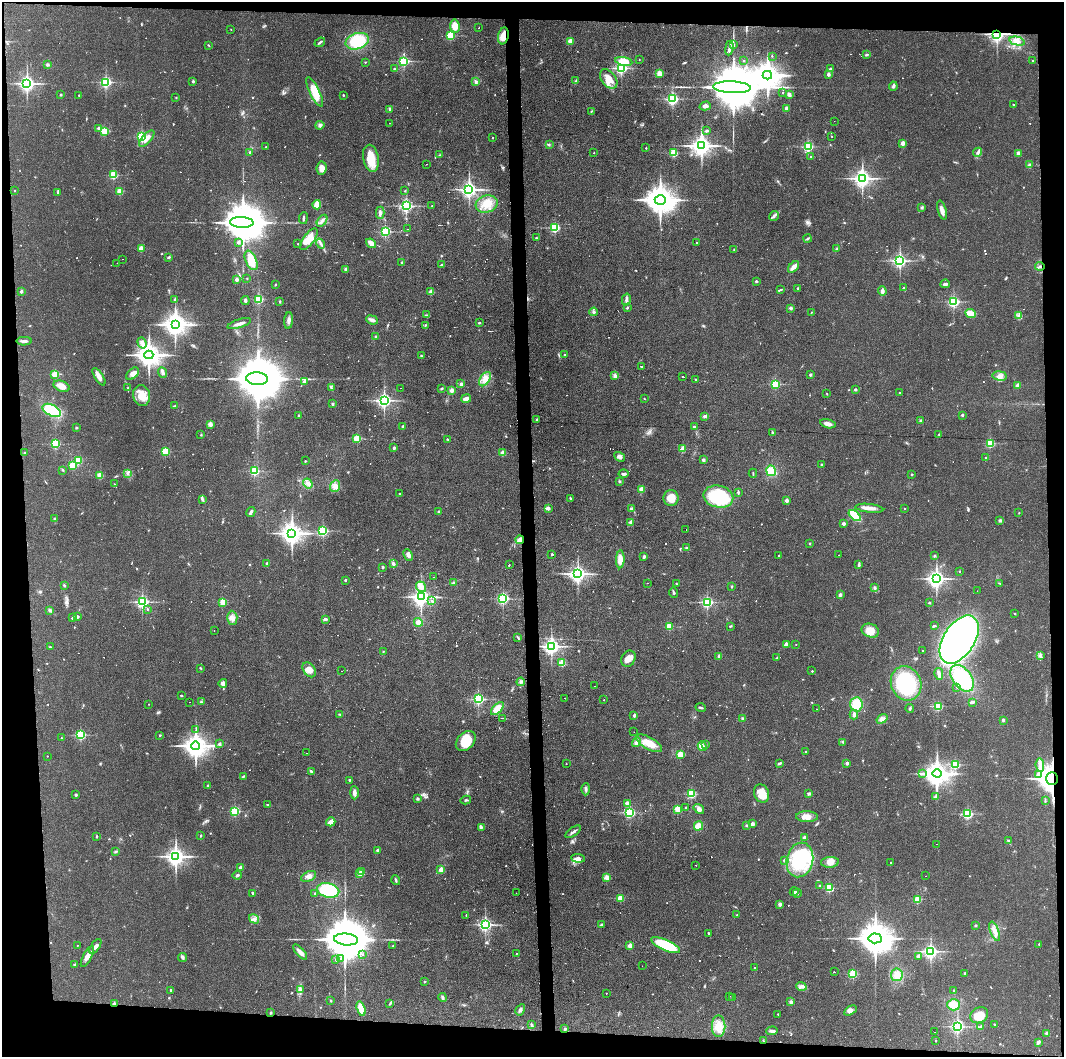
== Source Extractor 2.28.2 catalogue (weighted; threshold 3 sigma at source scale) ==
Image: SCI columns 3-4247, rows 1-4217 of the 4251 x 4217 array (HDU 1 of 3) = the unmasked area's bounding box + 8 px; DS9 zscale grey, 4 x 4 block average (1 PNG px = mean of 4 x 4 image px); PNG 1066 x 1059 px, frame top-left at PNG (2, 2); each listed source drawn as its Kron ellipse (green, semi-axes under 4 px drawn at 4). Shown black and unused: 9% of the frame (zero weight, under 2 of 3 exposures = <1% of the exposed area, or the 3 px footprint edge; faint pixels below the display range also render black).
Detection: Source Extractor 2.28.2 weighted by HDU 2 'WHT'. Background 0.0909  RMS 0.0064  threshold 0.0287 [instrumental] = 3 sigma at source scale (4.5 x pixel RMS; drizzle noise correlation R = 1.50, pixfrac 1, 0.05/0.05 arcsec/px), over >= 5 px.
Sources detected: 847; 2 too faint to see at this stretch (4 x 4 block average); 5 inside a brighter object's white glare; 44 cosmic-ray / hot-pixel residue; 1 long thin detection or spike segment (spike, bleed or trail) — neither listed nor drawn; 8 coinciding with a brighter row at this scale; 21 inside a brighter listed object's ellipse — not listed separately; of the other 766, all 500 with FLUX_AUTO >= 2.1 (the completeness limit of this list) listed and drawn (266 fainter detections not listed), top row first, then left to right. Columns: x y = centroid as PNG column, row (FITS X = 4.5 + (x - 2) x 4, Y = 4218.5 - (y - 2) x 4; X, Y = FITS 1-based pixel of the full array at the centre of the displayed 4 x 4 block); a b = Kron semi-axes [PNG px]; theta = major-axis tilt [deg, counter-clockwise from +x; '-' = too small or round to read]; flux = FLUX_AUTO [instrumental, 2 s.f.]
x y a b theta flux
455 26 6 5 - 48
479 28 2 2 - 4.7
231 29 2 2 - 2.6
997 34 2 2 - 1600
450 36 2 2 - 300
503 36 8 5 80 40
357 41 12 8 18 150
570 41 2 2 - 87
1017 41 8 4 -14 20
320 42 6 2 37 7.3
208 45 2 2 - 2.5
733 45 3 2 - 3.4
729 48 7 2 81 15
866 55 4 2 - 5
772 56 2 2 - 2.5
639 60 2 2 - 2.6
404 61 2 2 - 600
624 61 9 4 -11 56
744 61 2 2 - 5.1
1033 61 2 2 - 4
365 62 2 2 - 3.1
48 65 3 3 - 6
621 68 2 2 - 820
394 69 3 2 - 3.1
830 69 2 2 - 29
659 73 2 2 - 110
828 74 2 2 - 40
767 75 4 4 - 4600
609 79 11 7 -51 44
193 81 2 2 - 17
576 81 3 2 - 5
106 82 2 2 - 710
476 82 2 2 - 3.1
27 83 3 2 - 1600
893 86 4 3 - 6.7
732 87 19 6 -2 43000
315 92 16 5 -63 80
783 93 2 2 - 4.9
789 94 3 2 - 14
61 95 2 2 - 15
79 95 2 2 - 2.3
343 95 2 2 - 6.9
176 97 2 2 - 2.4
672 99 3 2 - 820
1014 105 2 2 - 2.5
705 106 6 3 15 12
390 109 4 3 - 8.9
787 109 4 3 - 19
591 111 2 2 - 2.4
834 121 2 2 - 3.3
389 123 2 2 - 5.7
320 125 4 3 - 8.4
98 128 2 2 - 5.5
104 131 2 2 - 230
706 131 4 2 - 4.1
832 136 2 2 - 2.3
142 137 2 2 - 450
493 138 2 2 - 6.4
147 139 10 4 47 32
903 143 2 2 - 76
549 145 3 2 - 2.1
702 146 3 3 - 3100
266 147 3 2 - 2.2
808 147 2 2 - 540
646 148 2 2 - 4.4
250 152 2 2 - 7.3
978 152 5 3 - 9.5
594 153 2 2 - 3.5
674 153 2 2 - 290
1018 153 2 2 - 59
440 155 2 2 - 3.2
810 156 2 2 - 3.8
371 158 14 7 -79 88
426 164 2 2 - 2.9
1030 165 3 3 - 11
322 168 7 5 83 25
113 175 2 2 - 310
862 178 3 3 - 2200
469 189 3 2 - 1700
15 191 2 2 - 5.9
120 191 2 2 - 170
405 191 2 2 - 3.6
58 192 3 2 - 3.7
660 200 5 4 - 7900
487 204 11 8 17 56
317 205 5 3 - 79
406 206 2 2 - 950
432 206 2 2 - 3.5
922 208 3 2 - 4
942 210 10 3 -74 23
380 213 6 3 89 11
774 216 5 2 - 8.1
303 218 6 2 82 6.3
322 221 7 2 54 9.2
242 222 12 5 -3 24000
555 228 2 2 - 450
407 229 2 2 - 2.4
385 231 2 2 - 550
536 238 3 2 - 3.1
807 238 4 2 - 5
309 239 13 5 53 49
238 242 2 2 - 18
696 242 2 2 - 2.7
371 243 5 3 - 42
298 244 2 2 - 4.4
321 244 5 2 - 8.5
141 248 2 2 - 120
734 249 2 2 - 2.4
836 249 2 2 - 2.1
169 257 3 2 - 6.3
122 259 2 2 - 2.4
251 260 10 5 -65 58
900 261 2 2 - 1200
117 263 2 2 - 4
402 263 2 2 - 20
441 265 2 2 - 3.3
1040 266 4 2 - 7.5
793 267 7 3 46 29
346 270 2 2 - 33
236 279 2 2 - 31
247 279 3 2 - 2.3
756 281 2 2 - 5.3
275 284 2 2 - 2.8
945 284 5 3 - 7.9
798 288 2 2 - 8.6
903 288 2 2 - 7.9
781 290 3 2 - 3.7
21 291 2 2 - 26
882 291 4 3 - 15
431 292 2 2 - 96
259 299 2 2 - 320
626 299 6 3 77 10
175 300 2 2 - 19
245 300 4 3 - 7
280 302 2 2 - 15
954 302 2 2 - 690
627 308 2 2 - 4.4
791 308 2 2 - 33
594 312 4 3 - 7
811 312 2 2 - 2.1
970 314 5 3 - 53
426 315 3 2 - 3.5
1019 316 3 2 - 6.3
289 320 8 3 87 15
372 320 6 3 -21 15
239 323 12 3 17 18
479 323 2 2 - 8.6
175 325 4 3 - 3400
425 325 3 2 - 2.3
375 337 2 2 - 2.7
24 341 8 2 1 13
142 343 6 3 -71 12
149 355 4 4 - 4900
565 355 2 2 - 3.5
421 356 3 2 - 3.2
641 366 2 2 - 23
162 372 5 3 - 9.5
55 374 2 2 - 230
132 374 7 5 45 21
810 375 2 2 - 20
615 376 2 2 - 69
1000 376 7 5 -7 22
99 377 10 3 -58 26
683 377 2 2 - 6.6
257 379 11 6 -2 37000
485 379 8 5 57 27
695 379 3 2 - 3.7
304 382 2 2 - 47
461 384 2 2 - 37
775 384 2 2 - 410
1018 385 2 2 - 50
62 386 8 5 -22 32
128 388 3 2 - 2.7
331 388 3 2 - 4.7
400 388 2 2 - 2.9
441 388 3 2 - 3.9
855 389 2 2 - 24
452 390 2 2 - 72
900 393 2 2 - 2.8
827 394 2 2 - 2.7
142 395 10 8 -78 52
644 398 3 2 - 2.3
466 399 5 3 - 18
384 400 2 2 - 1300
332 404 2 2 - 20
174 406 4 2 - 3.8
52 410 10 5 -28 190
962 415 2 2 - 16
299 416 2 2 - 18
705 416 3 2 - 11
537 419 3 2 - 4.5
921 421 2 2 - 33
210 424 2 2 - 73
828 424 8 3 -14 22
403 426 2 2 - 17
694 427 2 2 - 5.9
76 428 2 2 - 3.9
772 432 4 2 - 4.5
939 434 2 2 - 2.3
201 435 2 2 - 2.1
357 438 2 2 - 250
448 439 3 2 - 3.7
990 443 2 2 - 350
55 444 2 2 - 420
394 448 2 2 - 21
683 449 2 2 - 120
165 451 2 2 - 260
24 452 2 2 - 2.3
503 453 2 2 - 100
620 457 6 3 -35 14
986 458 2 2 - 8.4
78 460 2 2 - 230
703 460 2 2 - 28
305 461 2 2 - 2.5
822 464 3 2 - 2.3
72 466 2 2 - 180
63 470 3 2 - 3.2
254 471 2 2 - 310
771 471 5 5 - 57
128 473 3 2 - 5.2
753 473 4 2 - 3.8
623 474 5 2 - 9.6
912 474 2 2 - 12
100 475 2 2 - 130
619 481 3 2 - 3.2
308 483 5 3 - 12
115 484 2 2 - 8.1
335 486 6 5 - 23
642 490 2 2 - 130
738 492 4 2 - 4.2
399 493 2 2 - 6.7
718 497 15 11 -12 280
570 498 3 2 - 5.1
671 498 8 7 - 55
202 499 3 2 - 5.2
787 500 2 2 - 45
548 508 2 2 - 35
869 508 14 3 -6 32
631 509 2 2 - 34
905 509 2 2 - 3.8
438 511 2 2 - 8.3
251 512 5 2 - 12
1019 513 3 2 - 2.2
855 516 7 4 -40 110
54 519 3 2 - 3.8
1000 521 4 2 - 4.9
631 522 2 2 - 35
843 524 2 2 - 29
686 529 2 2 - 2.3
323 531 2 2 - 510
292 533 4 3 - 3600
520 540 4 3 - 20
810 543 2 2 - 12
687 548 4 2 - 3.5
552 554 2 2 - 13
408 555 6 3 -67 14
839 555 2 2 - 80
934 555 2 2 - 2.2
779 556 2 2 - 4.9
644 557 2 2 - 26
620 559 9 4 87 35
393 563 3 3 - 6.2
267 564 2 2 - 26
859 564 4 2 - 5.6
509 565 2 2 - 2.5
383 567 2 2 - 17
959 571 2 2 - 4.6
578 574 3 3 - 1800
434 577 2 2 - 2.2
936 579 3 3 - 2100
345 580 2 2 - 14
453 583 3 2 - 4.4
647 583 2 2 - 10
676 583 2 2 - 3.1
999 583 2 2 - 2.8
64 585 2 2 - 4.7
732 586 2 2 - 3.8
421 587 5 4 - 24
875 588 4 3 - 6.7
977 591 2 2 - 2.5
674 593 5 2 - 4.6
840 595 3 2 - 8.1
421 597 3 3 - 2200
503 599 2 2 - 730
432 601 4 2 - 6.4
142 602 2 2 - 1000
223 602 2 2 - 160
707 602 2 2 - 720
929 603 2 2 - 4.7
147 609 2 2 - 3.7
50 610 4 3 - 7.8
1015 614 2 2 - 3.3
77 616 3 2 - 11
72 618 2 2 - 11
232 618 7 5 -89 20
325 619 4 3 - 7.7
418 622 4 4 - 29
730 626 3 2 - 4
934 626 4 2 - 5.6
670 627 2 2 - 110
214 631 2 2 - 4.4
870 631 9 6 -22 42
518 637 4 2 - 4.7
959 640 27 15 57 3100
786 644 2 2 - 68
796 644 2 2 - 2.8
551 646 3 3 - 1500
50 647 2 2 - 4.4
923 650 2 2 - 2.9
383 651 2 2 - 2.3
1040 655 4 3 - 7.9
719 656 2 2 - 32
777 658 4 2 - 4.3
628 659 8 6 59 27
562 663 2 2 - 170
200 668 3 2 - 3.3
309 670 8 5 -54 33
341 671 2 2 - 2.4
812 671 2 2 - 5.7
939 674 6 2 -80 20
962 678 15 9 -52 190
521 682 4 3 - 6.2
223 683 4 3 - 19
906 683 17 15 -67 300
595 686 2 2 - 2.5
957 687 2 2 - 2.1
181 695 2 2 - 5.1
564 698 2 2 - 18
478 699 2 2 - 710
604 700 2 2 - 2.2
189 702 2 2 - 3.4
202 702 3 2 - 3.4
972 702 4 3 - 9.3
149 704 2 2 - 2.1
856 704 7 6 - 87
938 706 2 2 - 360
701 708 5 2 - 5.6
910 708 4 2 - 5.2
497 709 8 4 46 45
816 709 2 2 - 4.5
339 714 3 2 - 3.2
634 715 2 2 - 29
854 715 5 3 - 12
502 718 4 2 - 3.1
743 718 3 2 - 4
882 719 6 4 35 13
1003 720 2 2 - 25
196 729 3 2 - 2.1
634 732 2 2 - 3.5
81 735 2 2 - 470
160 735 2 2 - 10
61 738 2 2 - 4.7
466 741 11 8 46 93
637 742 5 2 - 22
843 742 2 2 - 2.4
649 743 14 6 -30 68
219 744 3 2 - 8
705 745 2 2 - 2.1
196 746 4 4 - 4700
702 746 5 3 - 10
806 752 2 2 - 13
307 753 2 2 - 3.6
680 754 2 2 - 190
47 756 2 2 - 2.8
779 763 3 2 - 6.3
847 763 2 2 - 30
566 764 2 2 - 2.8
955 764 2 2 - 350
1040 765 7 3 -84 16
311 771 3 2 - 5.4
922 773 4 2 - 5.4
937 773 4 4 - 4100
1038 775 2 2 - 34
243 776 3 2 - 3.9
1052 779 6 5 - 3800
349 780 2 2 - 6.6
208 786 2 2 - 17
586 789 6 3 89 8.4
354 793 7 3 -88 16
762 793 9 7 -71 50
691 794 2 2 - 360
808 794 4 3 - 5.9
76 795 4 2 - 4.1
936 797 2 2 - 35
417 799 4 2 - 4.9
466 800 5 2 - 6.2
1045 801 3 2 - 3.1
627 803 2 2 - 57
268 805 3 2 - 5.4
686 807 2 2 - 7.6
678 809 2 2 - 180
699 809 6 4 -37 16
235 811 2 2 - 330
630 813 2 2 - 620
968 814 2 2 - 520
807 817 11 5 -1 30
331 822 5 3 - 30
752 824 2 2 - 56
699 826 5 4 - 32
747 826 2 2 - 2.6
481 827 3 3 - 5
573 832 9 2 35 10
97 836 3 2 - 3.3
200 836 2 2 - 4.8
804 837 2 2 - 26
1008 841 3 2 - 4.5
936 844 2 2 - 7
378 850 2 2 - 30
116 851 3 2 - 3.8
176 856 3 3 - 2500
578 858 7 4 -5 15
784 860 2 2 - 11
800 860 17 13 76 270
830 862 9 5 5 25
891 863 2 2 - 6.4
696 865 2 2 - 2.4
240 868 2 2 - 37
441 870 2 2 - 89
361 872 2 2 - 51
360 874 2 2 - 85
237 875 5 3 - 6.2
309 876 8 4 25 20
926 876 2 2 - 2.9
606 878 2 2 - 88
396 880 5 2 - 5.6
820 886 3 2 - 3.4
829 888 2 2 - 320
328 890 11 7 -12 230
794 892 5 3 - 7.3
253 893 3 2 - 6.3
315 893 3 2 - 3.9
516 893 2 2 - 8.7
797 893 4 3 - 6.1
620 898 2 2 - 170
917 899 2 2 - 210
780 904 2 2 - 44
466 915 2 2 - 3.1
737 915 2 2 - 2.1
254 919 5 3 - 12
485 924 2 2 - 1100
601 925 2 2 - 20
976 925 2 2 - 2.3
995 931 10 3 -70 24
708 933 2 2 - 7
875 938 7 5 -5 12000
346 939 12 6 -5 32000
1039 944 2 2 - 8
77 945 2 2 - 2.6
666 945 15 5 -23 200
95 946 8 3 56 13
393 946 3 2 - 2.1
630 946 2 2 - 76
931 951 2 2 - 1300
300 952 9 3 -49 26
516 953 2 2 - 9.2
363 954 2 2 - 3.3
87 956 11 4 61 30
919 956 3 3 - 13
182 957 4 3 - 6.3
335 959 2 2 - 2.7
341 959 2 2 - 6.2
75 964 4 2 - 3.6
642 966 2 2 - 2.8
754 968 2 2 - 3.1
834 972 2 2 - 5.4
965 973 2 2 - 2.5
853 974 2 2 - 330
897 975 6 6 - 34
425 982 3 2 - 2.2
801 986 5 3 - 12
300 989 2 2 - 3.8
170 990 2 2 - 7.9
954 991 3 2 - 3.4
606 993 2 2 - 2.5
729 996 2 2 - 4.2
733 997 2 2 - 2.2
443 998 4 2 - 7.4
331 1001 2 2 - 4
791 1002 4 3 - 7.1
114 1003 2 2 - 14
390 1004 4 2 - 5.3
954 1005 6 6 - 49
361 1009 8 3 -74 66
520 1010 6 3 58 11
850 1010 7 4 29 15
270 1013 2 2 - 15
778 1014 2 2 - 3.3
979 1015 9 7 31 47
994 1024 2 2 - 6.7
531 1025 4 2 - 5.9
719 1026 11 7 -90 57
957 1026 3 2 - 1000
981 1026 2 2 - 7.2
565 1029 2 2 - 21
772 1031 5 3 - 12
934 1032 2 2 - 2.6
1047 1034 4 3 - 7.3
936 1040 2 2 - 3.5
763 1041 3 2 - 3.6
1038 1042 3 2 - 14
Overlapping masked pixels (flux is a lower limit): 6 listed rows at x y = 997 34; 503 36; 520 540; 1052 779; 114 1003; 763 1041
Diffuse or blended objects may show on this block-average render without a row.